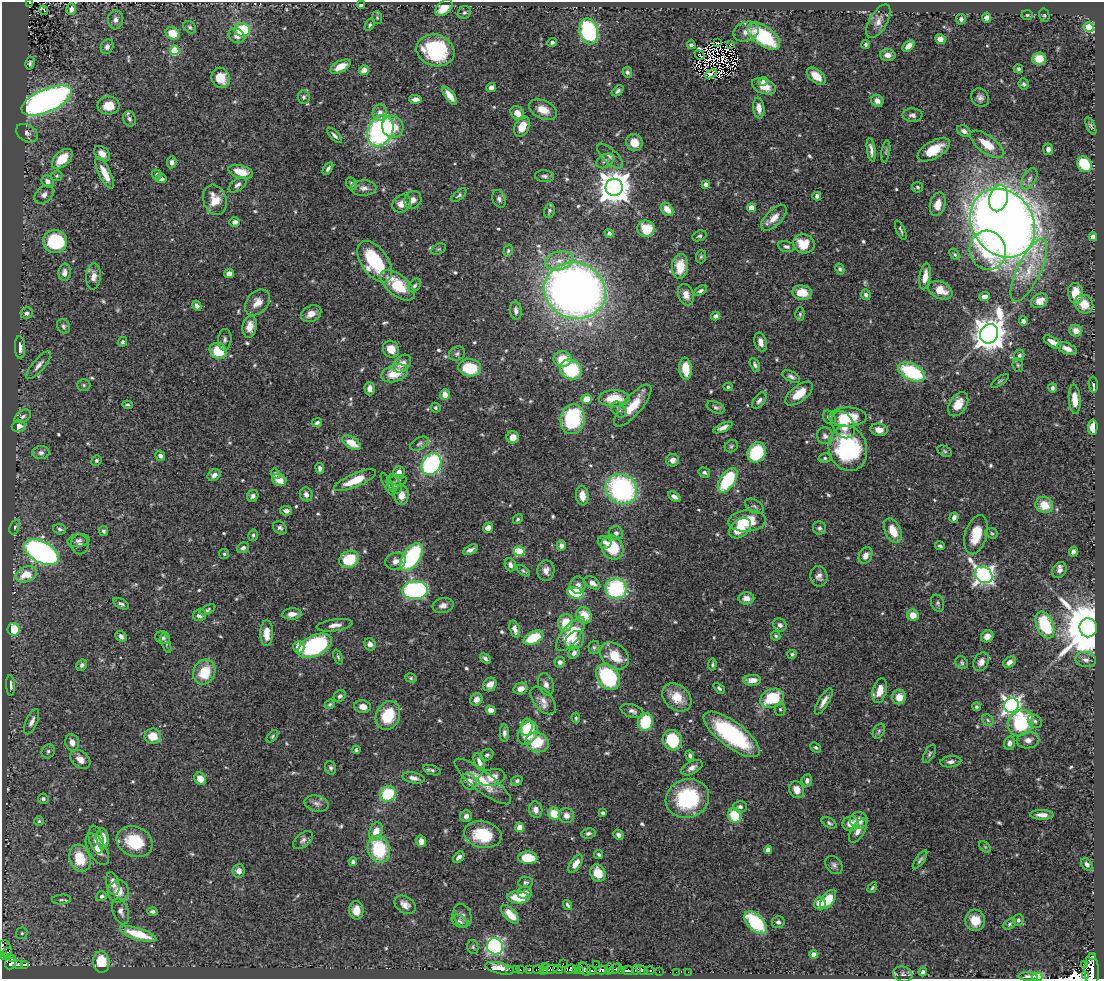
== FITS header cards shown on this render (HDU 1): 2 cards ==
NAXIS1  =                 1102
NAXIS2  =                  977

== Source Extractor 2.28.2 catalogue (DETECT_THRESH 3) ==
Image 1102 x 977 px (HDU 1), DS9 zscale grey, 1 PNG px = 1 image px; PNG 1106 x 981 px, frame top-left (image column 1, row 977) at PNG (2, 2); each listed source drawn as its Kron ellipse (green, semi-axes under 4 px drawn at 4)
Background 0.869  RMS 0.027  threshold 0.0809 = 3 sigma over >= 5 px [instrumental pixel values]
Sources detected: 634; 7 with non-positive FLUX_AUTO (blend fragments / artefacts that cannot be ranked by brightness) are neither listed nor drawn; of the other 627, the 500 brightest by FLUX_AUTO listed and drawn (127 fainter detections omitted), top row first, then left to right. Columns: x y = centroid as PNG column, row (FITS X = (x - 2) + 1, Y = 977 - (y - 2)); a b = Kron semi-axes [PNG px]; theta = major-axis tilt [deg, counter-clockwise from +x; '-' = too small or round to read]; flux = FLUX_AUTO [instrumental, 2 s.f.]
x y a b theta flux
30 2 3 2 - 11
361 5 4 3 - 3.9
444 8 10 6 43 40
71 9 6 5 - 8.5
44 10 5 2 - 5.6
464 13 7 6 - 3.7
1027 15 5 5 - 3.6
1044 15 7 5 -76 2.9
377 17 6 5 - 2.8
987 18 5 4 - 7.9
961 19 5 5 - 5
116 20 9 7 83 8.9
878 21 18 9 59 15
370 25 6 4 59 3.6
190 27 7 5 -44 4
1089 27 5 5 - 74
242 30 8 7 - 95
589 31 13 9 -77 290
746 31 13 9 19 16
172 33 7 6 - 33
237 36 8 7 - 12
764 36 19 9 -35 160
940 39 5 4 - 12
552 42 5 4 - 4.6
717 43 4 3 - 8.2
730 44 3 3 - 3.7
866 44 4 3 - 4.2
691 45 4 3 - 3.7
909 46 7 4 44 14
107 47 8 6 67 5.6
175 50 5 4 - 88
435 50 19 15 -18 150
700 55 5 2 - 3.2
888 55 7 6 - 12
1039 59 7 6 - 29
30 63 6 4 75 3.7
340 67 11 5 28 26
1018 69 4 4 - 3.6
364 70 5 5 - 12
627 72 5 5 - 4.7
711 74 6 4 21 3.7
816 76 11 6 -39 27
221 78 10 9 - 34
763 81 5 4 - 4.6
1024 84 6 5 - 3.3
764 86 12 7 -21 22
491 88 5 4 - 9.3
618 91 7 4 39 4.8
450 96 11 4 -53 17
304 97 7 6 - 5.1
980 98 10 8 -52 7.8
415 99 6 4 -3 8
47 101 27 11 23 880
877 101 6 6 - 11
109 106 11 9 0 27
759 108 10 5 -84 15
543 110 15 9 -23 27
380 113 8 7 - 9.9
517 113 7 6 - 23
912 115 10 6 -3 7.1
129 119 8 6 -69 6.2
1091 126 9 3 -65 3.2
393 127 11 10 - 36
522 127 10 7 65 32
380 131 16 12 65 340
964 131 7 5 -28 7.9
27 133 12 8 -32 9.1
334 135 10 4 -47 5.9
634 143 9 8 - 23
987 144 20 8 -36 39
1048 149 6 5 - 7.7
871 150 12 4 -82 8.7
934 150 18 8 29 44
886 151 11 3 81 3.2
102 154 9 6 -41 13
610 156 16 7 -43 9.5
62 159 12 7 44 44
605 161 9 6 28 6.4
172 162 6 5 - 7.6
1084 164 8 6 -52 87
328 168 7 4 57 5.5
241 172 12 6 -14 34
105 173 17 6 -64 26
157 174 5 5 - 4
57 176 6 5 - 3.1
544 176 9 6 -5 5.6
161 179 5 4 - 8.1
1029 179 11 6 61 8.7
48 181 6 5 - 10
352 184 7 5 -57 4.2
238 185 10 6 38 7.2
706 185 4 4 - 17
614 187 8 8 - 4000
918 187 5 5 - 3.9
364 188 13 7 0 9.6
44 195 11 8 38 9.2
459 195 9 4 41 3.8
817 196 4 4 - 9.1
998 198 13 9 77 200
499 199 9 6 -69 6.2
215 200 15 11 -72 34
413 200 9 8 - 11
402 204 10 8 39 16
938 204 12 7 76 21
751 208 4 4 - 34
667 209 7 5 -50 20
549 211 7 5 79 3.8
774 218 16 8 45 20
235 222 5 5 - 7.4
1003 223 36 30 -55 3800
646 229 9 8 - 57
901 230 10 3 -66 3.4
609 233 4 4 - 5.2
699 236 7 5 21 4.4
1093 237 4 4 - 7.4
55 241 12 11 - 130
804 244 11 9 -12 43
786 246 8 5 -12 4.9
439 249 8 5 26 2.8
988 250 20 18 -73 110
508 251 6 4 73 3.3
955 254 6 4 -46 2.9
701 257 6 5 - 3.3
559 261 14 9 15 20
375 262 23 13 -55 120
680 266 12 8 85 32
840 269 6 4 -62 3.4
1029 270 34 11 64 54
65 272 9 6 85 10
229 273 5 4 - 11
94 276 13 7 85 13
925 276 13 5 82 18
398 285 20 10 -39 70
415 285 7 5 51 5.3
940 290 12 8 -24 30
575 291 31 28 -19 1600
700 291 7 4 29 4.8
802 293 10 7 -7 29
1076 293 10 7 -83 35
686 295 11 7 -72 15
866 295 5 5 - 4.6
985 297 5 4 - 13
1040 301 9 7 30 17
257 302 15 10 47 18
1084 304 10 8 -50 27
197 306 5 4 - 6
516 311 9 6 -85 7.2
26 313 6 5 - 4.9
311 314 11 7 27 17
800 314 6 4 -90 2.9
716 316 4 4 - 8.1
1023 321 5 4 - 6.9
63 326 8 6 -63 4.6
250 327 11 7 81 17
1076 331 6 6 - 13
989 334 10 8 61 3900
225 340 11 6 85 6.5
122 342 5 4 - 4.5
761 342 9 6 -75 12
1052 342 10 4 -32 12
20 347 11 5 -88 11
391 349 9 7 -55 24
1067 349 10 5 -23 11
218 351 9 7 -35 60
457 354 8 7 - 5.4
1019 355 5 5 - 4.7
562 359 9 8 - 39
402 364 10 7 41 17
39 365 17 6 50 11
755 365 7 4 -61 5.2
1018 365 7 5 -69 3
470 368 11 8 -7 78
685 369 11 6 -85 40
571 370 11 9 -30 130
911 372 14 8 -26 140
395 373 13 8 19 45
791 377 9 5 -26 5.7
1000 381 10 3 36 3
84 385 6 5 - 3.7
1093 385 8 4 -87 3.3
728 387 4 4 - 3.3
1053 388 4 4 - 4.9
370 389 7 5 -87 9.6
799 394 16 8 39 31
445 395 5 5 - 17
614 398 15 8 1 51
587 399 5 4 - 32
1075 399 15 6 -86 27
759 400 9 5 52 5.8
958 404 13 8 57 27
127 405 5 4 - 3.3
633 406 26 9 50 43
716 407 9 5 -23 4.8
435 408 5 4 - 3.2
619 410 9 6 -45 7.3
23 416 9 5 32 5.4
848 417 19 9 0 60
829 418 7 5 -53 7.4
573 419 15 12 79 180
317 423 5 4 - 5
843 425 15 10 -57 33
18 426 7 5 18 15
1093 427 7 5 88 32
723 428 10 4 25 9
879 430 8 6 -10 17
825 436 8 7 - 7.7
513 437 6 6 - 16
352 443 10 6 -31 30
419 444 10 6 28 5
731 446 7 6 - 3.6
848 448 23 19 -74 230
945 451 8 5 -28 3.2
757 452 10 8 59 110
41 453 8 6 4 6.7
160 456 5 4 - 6.7
825 458 6 5 - 3.2
96 460 5 5 - 3.9
673 460 6 6 - 12
431 464 11 9 56 280
320 468 5 4 - 5.8
399 472 6 5 - 12
704 473 6 4 -30 4.3
276 474 5 4 - 4.9
214 475 7 5 36 8.5
279 480 7 6 - 22
355 480 22 6 23 44
398 480 8 5 -1 4.3
728 480 14 7 57 140
388 484 12 3 -62 4.1
394 484 10 6 -66 6.6
621 489 16 14 -36 330
306 494 7 6 - 8.2
402 495 9 7 87 16
253 496 6 5 - 5.3
582 496 10 6 -84 19
674 497 7 4 -32 7.3
1044 505 9 8 - 32
754 506 10 6 -33 6.1
286 511 6 5 - 8.5
954 517 5 4 - 7.3
518 519 5 4 - 3.1
747 521 19 10 4 71
15 527 7 5 68 4
280 528 8 5 -38 4.8
488 528 5 5 - 13
740 528 12 8 38 41
819 528 6 6 - 4.7
60 529 6 5 - 4.7
103 531 5 4 - 3.7
893 531 13 8 -66 34
616 533 7 6 - 6.1
992 533 7 5 -24 3.1
253 535 6 4 76 3.2
976 535 20 11 74 47
78 540 11 6 9 6.6
605 542 7 6 - 6.7
80 544 10 8 -82 7.1
561 546 5 4 - 5.7
940 546 5 3 - 3.9
612 547 12 10 -57 68
243 548 6 5 - 6
470 550 8 4 27 6.4
519 551 5 5 - 86
42 552 18 10 -29 610
1073 552 5 4 - 5.5
224 554 5 5 - 3
866 555 8 6 64 11
412 557 16 8 55 220
349 559 10 8 25 71
396 561 10 8 19 11
510 565 6 5 - 7.5
1060 570 8 6 52 7.7
523 571 8 4 -38 3.3
546 571 10 8 87 12
26 574 11 7 21 38
984 575 9 7 -35 890
819 576 10 8 -80 9.3
592 583 9 5 -35 9.2
578 585 8 7 - 9.2
616 588 11 10 - 170
415 590 13 9 4 350
575 593 8 5 -16 75
746 598 8 6 -2 13
938 603 8 6 -71 4.1
121 604 8 4 -28 4.9
443 605 10 7 13 11
207 610 8 4 28 3.5
292 614 10 5 5 14
199 615 7 6 - 11
584 615 8 7 - 32
913 615 6 5 - 25
566 623 8 7 - 38
335 625 18 6 8 11
780 625 7 6 - 7.2
1045 625 14 8 -67 110
1088 628 9 8 - 14000
13 629 6 6 - 55
515 629 9 5 -74 9.1
267 633 13 6 89 20
571 634 20 8 52 73
121 636 6 5 - 8.3
776 636 5 4 - 3.1
987 636 6 5 - 11
163 638 7 6 - 5.2
533 638 11 6 26 63
575 640 10 8 41 18
166 643 10 4 -70 3.5
370 644 6 5 - 9.3
315 646 18 10 26 230
299 647 6 5 - 22
594 647 6 5 - 3.5
574 653 6 5 - 6.4
792 654 4 4 - 3.5
614 656 16 11 -38 42
338 657 8 3 -68 3
485 659 6 4 -44 4.6
1086 660 10 7 -9 9.1
560 662 5 5 - 6.5
981 662 10 7 61 12
1009 662 7 5 31 9.5
962 663 7 5 -51 3.6
712 664 6 3 86 2.9
82 665 6 5 - 4.8
204 672 13 10 65 55
608 677 14 10 -54 150
411 678 6 4 -17 2.9
752 680 9 5 2 18
490 684 7 6 - 18
546 684 11 7 -72 9.8
11 686 10 4 -88 7.7
719 688 6 4 -45 3.8
521 689 7 5 17 15
880 691 12 7 76 27
340 696 6 5 - 5.7
677 697 16 12 -41 36
899 697 7 7 - 23
772 698 12 9 22 86
476 699 6 5 - 14
543 700 16 9 -49 16
824 701 15 5 59 13
330 704 5 4 - 3.1
1011 705 7 7 - 790
363 707 8 6 -6 14
976 707 4 4 - 3.4
780 709 6 5 - 3.4
491 710 5 4 - 15
632 711 12 6 -17 7.7
388 715 15 11 65 67
576 718 5 3 - 2.9
988 720 6 5 - 3.5
1035 721 8 6 -44 4.7
32 722 13 5 66 9.7
645 722 9 7 77 86
1021 723 14 12 57 150
527 727 8 6 80 38
879 731 8 5 62 3.7
504 733 9 4 -89 5.8
528 733 12 9 60 68
732 734 34 12 -37 200
153 736 8 7 - 32
272 736 7 4 46 2.9
672 740 10 9 - 83
1028 740 11 8 10 12
72 742 8 6 -73 12
537 742 11 9 -17 60
1010 743 7 5 77 7.6
816 747 6 4 -43 3.6
356 750 4 4 - 4.1
48 751 7 6 - 4.8
929 754 10 5 61 4.4
487 755 7 5 33 4
690 755 5 4 - 4.8
80 759 11 8 -42 16
479 762 9 5 -67 10
951 762 10 5 6 8.7
330 768 7 5 -72 3.9
692 768 11 6 29 10
432 770 9 4 -17 4.9
492 777 13 8 13 22
413 778 11 5 -10 9
200 779 6 5 - 23
469 781 8 7 - 13
517 781 6 5 - 3.9
807 781 6 5 - 6.7
483 782 35 10 -38 54
797 790 8 7 - 16
388 794 8 7 - 88
687 798 22 19 19 140
43 799 5 5 - 3.9
317 803 12 8 -15 8.8
740 807 7 6 - 6
536 810 8 6 -78 13
603 813 4 3 - 3.9
554 814 6 6 - 44
566 815 7 7 - 13
735 815 7 6 - 58
1042 815 12 5 -1 12
466 816 6 5 - 9
859 820 9 8 - 16
39 821 5 5 - 2.9
829 823 8 5 -27 3.7
851 824 8 7 - 17
520 828 4 4 - 33
376 831 9 6 72 24
858 831 13 6 60 12
588 833 7 5 9 4.8
483 835 19 13 -11 75
618 835 5 4 - 7.5
103 839 10 6 -85 32
96 840 14 7 -75 14
303 840 11 7 39 6.5
421 841 6 5 - 15
135 842 18 14 -25 70
985 847 7 4 -45 3.1
97 849 17 8 -60 18
379 849 14 11 -70 110
768 850 4 4 - 17
599 854 4 3 - 3.4
459 857 7 4 46 7.7
80 858 14 10 -72 53
528 858 9 6 -3 48
920 860 11 4 55 4.7
353 862 4 4 - 5.1
576 864 10 5 56 15
1087 864 7 5 -50 6.6
834 865 10 7 -50 6.3
239 871 6 6 - 9.1
598 873 9 7 -65 29
526 882 7 5 9 4.1
113 883 12 6 -77 13
872 888 6 4 58 2.8
118 891 11 10 - 28
524 893 7 6 - 13
102 896 5 5 - 4.5
518 897 11 6 -3 47
828 899 11 6 55 41
61 900 9 5 4 4.1
820 903 6 5 - 24
405 905 11 8 -34 12
568 905 5 3 - 3.5
356 910 9 7 -88 18
121 911 13 7 -71 11
152 911 5 4 - 5.5
510 914 11 5 -47 26
462 916 12 8 -68 8.8
975 920 11 9 -81 30
1018 920 6 5 - 4.2
460 921 9 5 -32 4.8
778 922 6 6 - 4.9
755 923 14 8 -46 120
1010 924 7 5 29 3.8
22 933 6 5 - 3.6
138 934 19 6 -17 77
495 946 8 8 - 440
473 947 7 5 -77 3.4
5 948 9 6 -74 61
7 953 5 3 - 97
814 955 4 4 - 17
4 956 4 2 - 56
1093 956 2 2 - 190
12 959 4 2 - 16
101 962 11 8 -86 80
10 963 6 5 - 110
563 963 3 2 - 74
19 964 4 3 - 28
24 964 4 3 - 34
596 964 2 2 - 21
1085 964 4 4 - 110
545 966 3 2 - 15
500 968 15 5 -13 21
550 969 8 4 14 230
558 969 5 3 - 140
570 969 5 4 - 450
584 969 7 5 -49 140
609 969 5 3 - 130
615 969 7 3 33 120
510 970 3 2 - 3.4
516 970 3 2 - 3.3
520 970 3 3 - 21
530 970 4 3 - 78
538 970 4 3 - 32
544 970 3 2 - 15
576 970 3 2 - 14
602 970 6 4 2 160
628 970 6 4 -4 300
636 970 5 2 - 24
642 970 6 3 -28 44
1092 970 16 7 -87 1300
580 971 4 2 - 3.7
591 971 5 3 - 110
622 971 4 3 - 54
650 971 5 3 - 32
659 972 3 2 - 13
676 972 2 2 - 3.5
688 972 2 2 - 5.3
923 972 4 4 - 4.2
903 974 9 7 -18 6.6
1085 975 2 2 - 5600
1028 976 9 4 -2 5.9
1037 977 5 4 - 93
At the frame edge (FLAGS 8, measured only in part): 6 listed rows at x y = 30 2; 71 9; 5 948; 4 956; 1092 970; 1037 977
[127 fainter detections neither listed nor drawn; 7 non-positive-flux detections neither listed nor drawn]